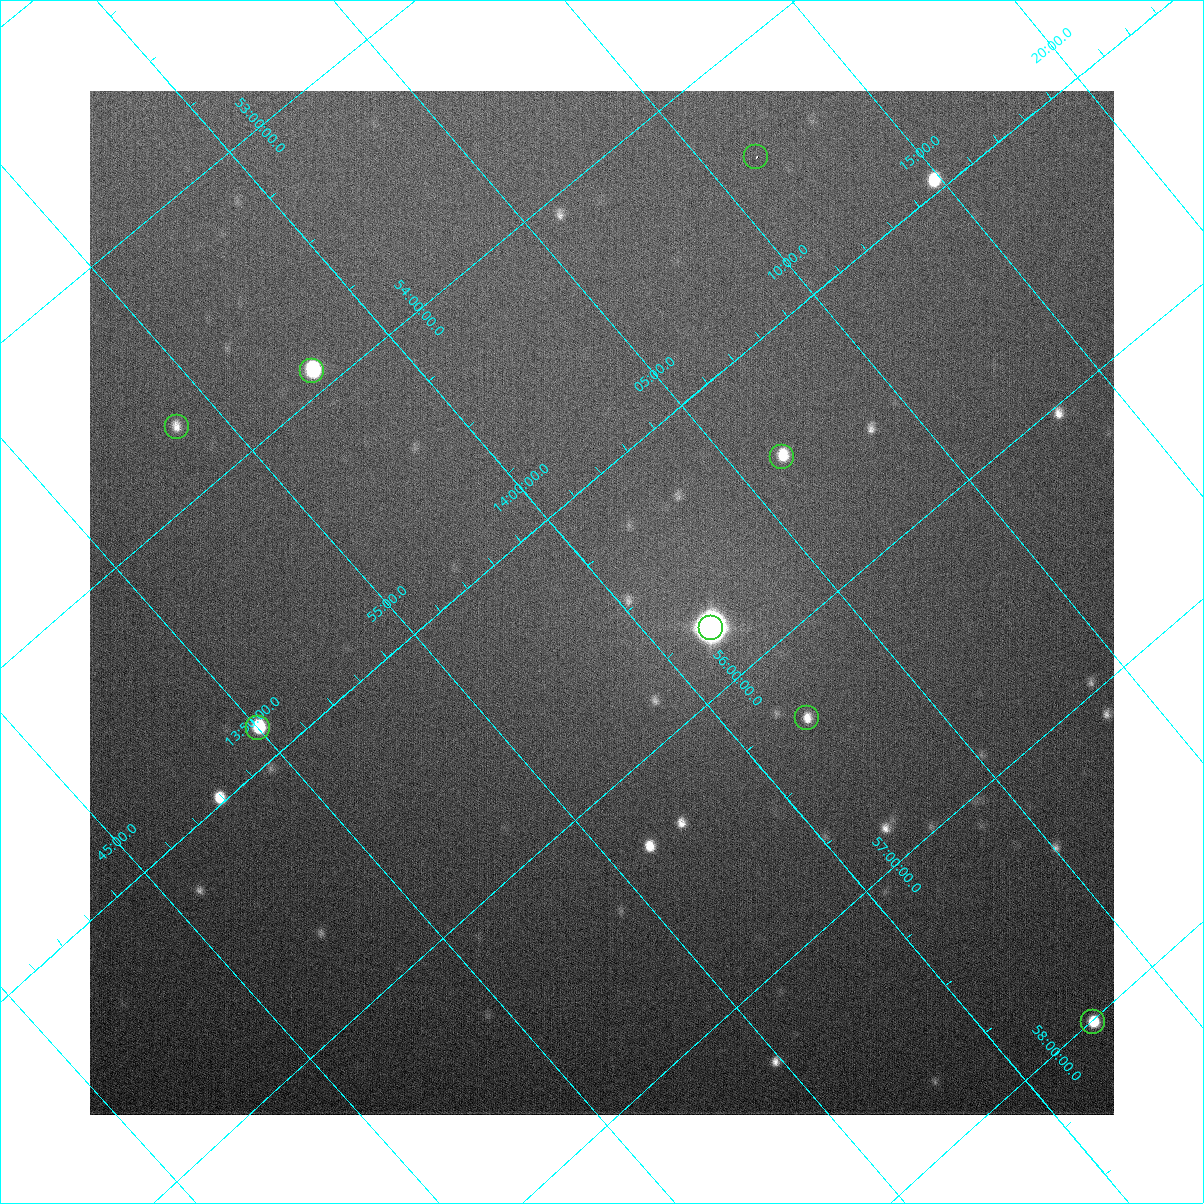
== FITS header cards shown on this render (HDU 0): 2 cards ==
NAXIS1  =                 1024
NAXIS2  =                 1024

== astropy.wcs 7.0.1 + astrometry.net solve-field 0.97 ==
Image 1024 x 1024 px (HDU 0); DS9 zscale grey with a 90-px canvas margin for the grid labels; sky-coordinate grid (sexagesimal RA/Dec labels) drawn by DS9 from the SOLVED WCS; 8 Tycho-2 reference stars matched to detected sources circled (green)
Header WCS: none
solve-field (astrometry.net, Tycho-2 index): SOLVED blind (the file carries no WCS)
Solved WCS: RA---TAN-SIP/DEC--TAN-SIP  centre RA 13:59:37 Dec +55:24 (209.90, +55.40 deg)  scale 14.7 arcsec/px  FOV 250.2' x 249.9'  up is +140 deg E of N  parity normal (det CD < 0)
(file carries no celestial WCS; the grid is the blind solution)
Tycho-2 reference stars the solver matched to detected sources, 8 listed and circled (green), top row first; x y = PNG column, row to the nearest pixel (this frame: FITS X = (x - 90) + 1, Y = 1024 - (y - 91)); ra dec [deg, ICRS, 3 dp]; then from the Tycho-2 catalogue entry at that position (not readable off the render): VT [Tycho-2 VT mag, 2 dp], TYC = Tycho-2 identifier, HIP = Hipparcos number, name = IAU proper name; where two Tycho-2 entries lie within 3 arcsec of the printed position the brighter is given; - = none
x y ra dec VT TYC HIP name
756 157 212.822 +54.409 7.95 3852-722-1 69322 -
312 371 209.428 +53.910 6.96 3852-1028-1 68196 -
177 427 208.463 +53.729 5.69 3851-1508-1 67848 -
782 457 211.567 +55.431 7.85 3855-1333-1 68886 -
711 628 210.377 +55.778 9.74 3855-1015-1 - -
807 718 210.486 +56.314 8.94 3855-64-1 68545 -
258 728 207.504 +54.869 7.81 3851-733-1 67511 -
1093 1022 210.652 +58.010 9.20 3858-464-1 68607 -